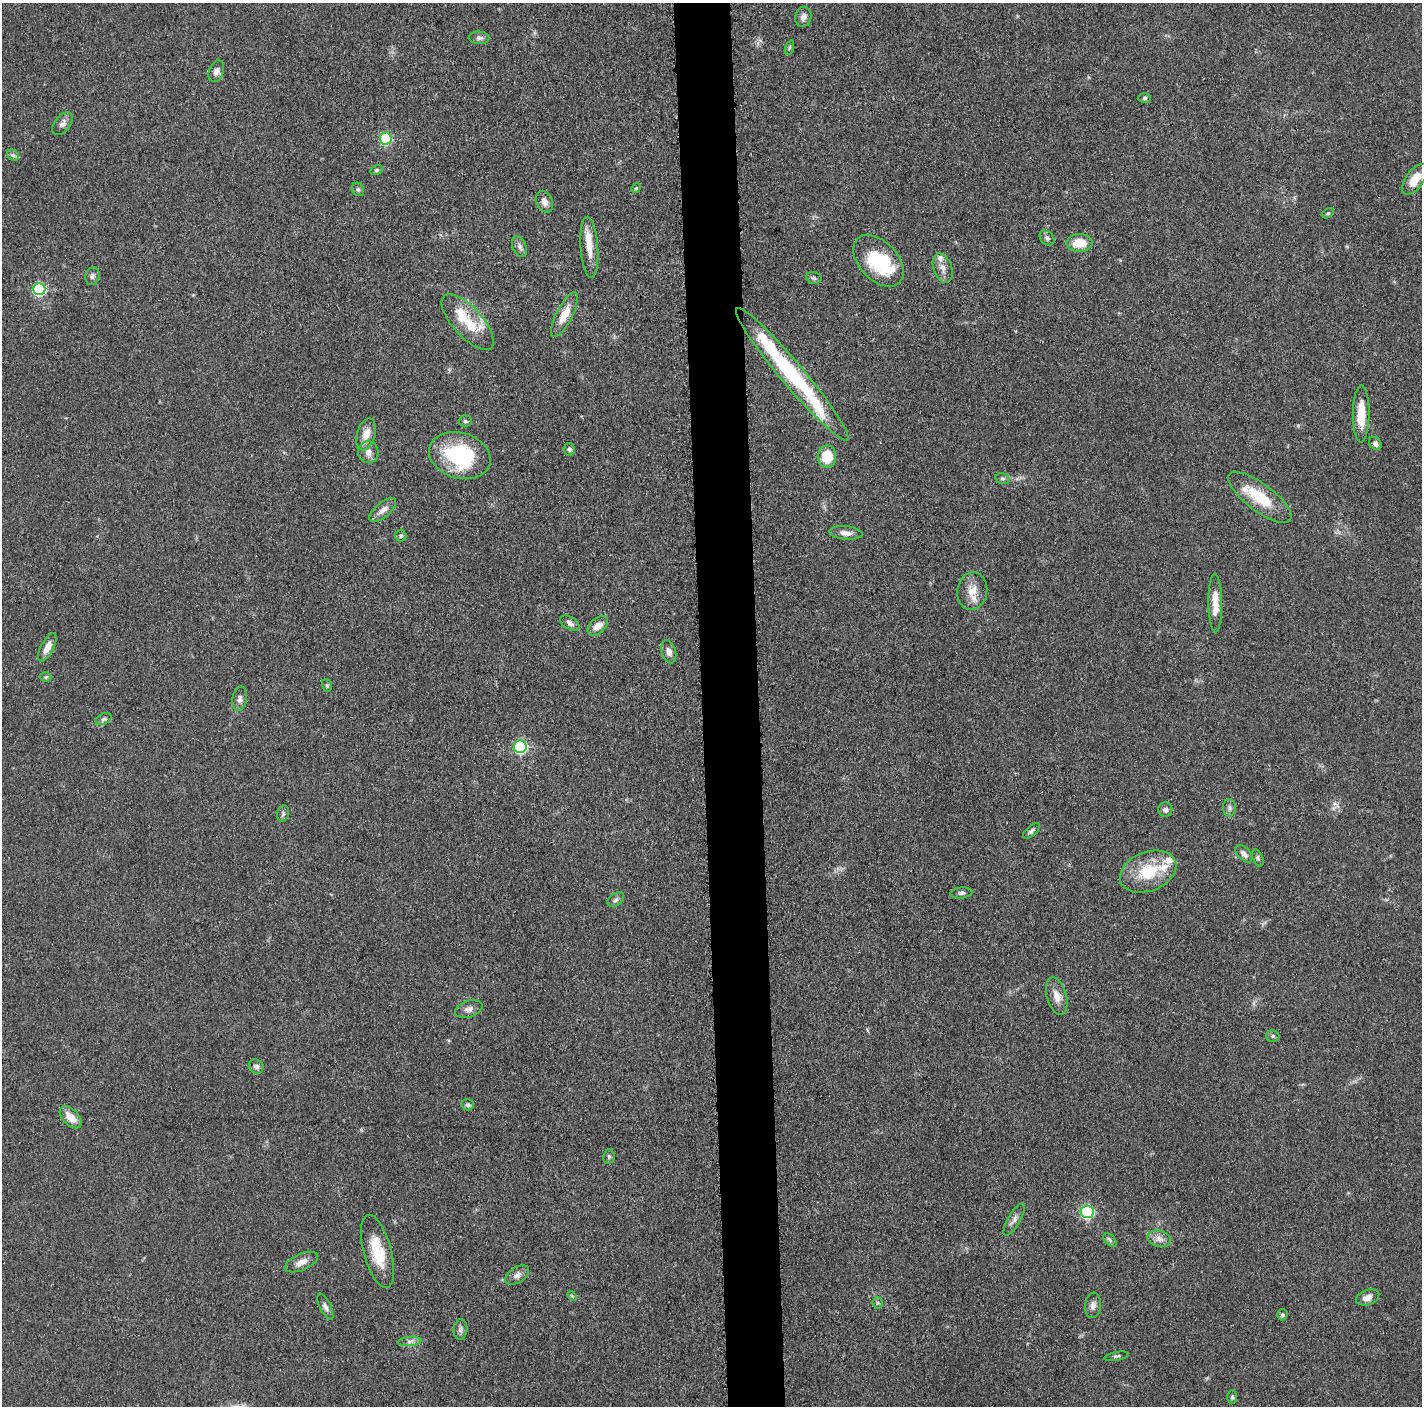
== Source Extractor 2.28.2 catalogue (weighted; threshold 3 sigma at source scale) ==
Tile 5 of 3 x 3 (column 2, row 2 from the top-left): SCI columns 1426-2845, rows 1424-2827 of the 4280 x 4250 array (HDU 1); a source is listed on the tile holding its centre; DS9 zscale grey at full resolution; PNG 1424 x 1408 px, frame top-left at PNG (2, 3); each listed source drawn as its Kron ellipse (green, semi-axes under 4 px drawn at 4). Shown black and unused: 4% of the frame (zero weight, under 3 of 5 exposures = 1% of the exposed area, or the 3 px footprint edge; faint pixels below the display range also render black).
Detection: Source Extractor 2.28.2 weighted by HDU 2 'WHT'; one run over the whole footprint, this tile lists its part. Background 0.0487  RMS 0.0053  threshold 0.0237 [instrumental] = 3 sigma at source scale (4.5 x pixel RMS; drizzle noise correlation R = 1.50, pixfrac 1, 0.05/0.05 arcsec/px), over >= 5 px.
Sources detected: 91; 8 inside a brighter listed object's ellipse — not listed separately; the other 83 listed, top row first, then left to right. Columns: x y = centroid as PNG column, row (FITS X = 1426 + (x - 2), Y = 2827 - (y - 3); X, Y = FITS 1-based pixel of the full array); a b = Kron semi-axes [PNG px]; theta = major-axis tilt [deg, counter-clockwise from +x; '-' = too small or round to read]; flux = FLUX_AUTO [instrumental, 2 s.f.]
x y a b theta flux
803 17 10 8 77 2.9
479 38 10 6 -4 1.7
789 48 7 3 71 0.74
216 71 11 7 70 2.7
1145 98 6 5 - 0.94
62 124 13 7 52 2.7
386 139 6 6 - 43
13 155 6 5 - 1.2
376 170 6 4 27 0.91
1415 179 18 9 54 9.2
636 188 5 4 - 0.7
358 189 7 6 - 1.2
544 202 11 8 -65 2.8
1328 213 7 4 28 0.89
1047 238 8 6 -46 1.7
1080 243 13 9 0 9.8
520 247 11 6 -64 2.1
589 247 31 9 -86 8.4
878 261 30 19 -46 32
943 268 15 9 -71 4.1
92 276 9 7 74 1.7
814 278 8 5 -16 1.2
39 289 6 6 - 53
564 315 25 8 63 8.2
468 322 35 15 -48 17
792 374 86 11 -50 64
1361 414 28 8 89 11
465 421 6 5 - 0.92
366 434 16 9 73 5.9
1375 443 7 5 -44 1.7
569 449 6 6 - 1.6
368 452 11 10 - 3.3
460 456 31 23 -16 47
827 457 11 9 -90 14
1003 478 7 5 -15 1.1
1260 497 38 13 -37 20
383 510 16 7 40 3.5
846 533 16 6 -5 3.7
401 536 6 6 - 0.99
972 591 19 15 81 7.9
1215 603 29 7 -89 7.4
570 623 10 6 -31 2.3
598 626 12 7 41 5.3
47 647 15 6 62 4.2
669 652 12 7 -73 3.2
46 677 6 5 - 0.71
327 685 6 5 - 0.81
240 699 12 7 80 2.3
103 719 8 5 26 1.2
520 747 6 6 - 66
1229 808 8 6 -90 1.6
1165 810 7 7 - 1.7
283 813 8 6 76 1.3
1031 831 10 5 40 1.4
1244 854 10 6 -47 2.6
1258 858 9 5 -67 1.2
1148 872 29 19 21 22
961 893 11 5 5 1.6
616 900 9 6 33 1.6
1057 996 19 10 -74 5.2
469 1009 14 8 18 2.9
1273 1036 6 5 - 1.1
256 1066 8 6 -35 1.9
468 1105 6 5 - 1.4
71 1117 13 8 -46 7.3
609 1156 7 5 80 1.2
1087 1212 6 6 - 75
1014 1219 18 6 60 2.6
1159 1239 12 8 -15 3.2
1110 1240 8 5 -46 1.2
377 1251 38 14 -75 17
301 1262 18 8 24 4.2
517 1275 13 7 34 2.7
572 1296 5 3 - 0.53
1368 1297 12 7 19 3.7
878 1303 6 5 - 0.9
1093 1305 13 8 84 2.6
325 1307 14 5 -64 2
1282 1315 5 5 - 0.86
460 1329 10 7 86 1.9
410 1341 12 4 5 1.9
1116 1356 12 4 11 1.1
1232 1397 7 4 -89 0.91